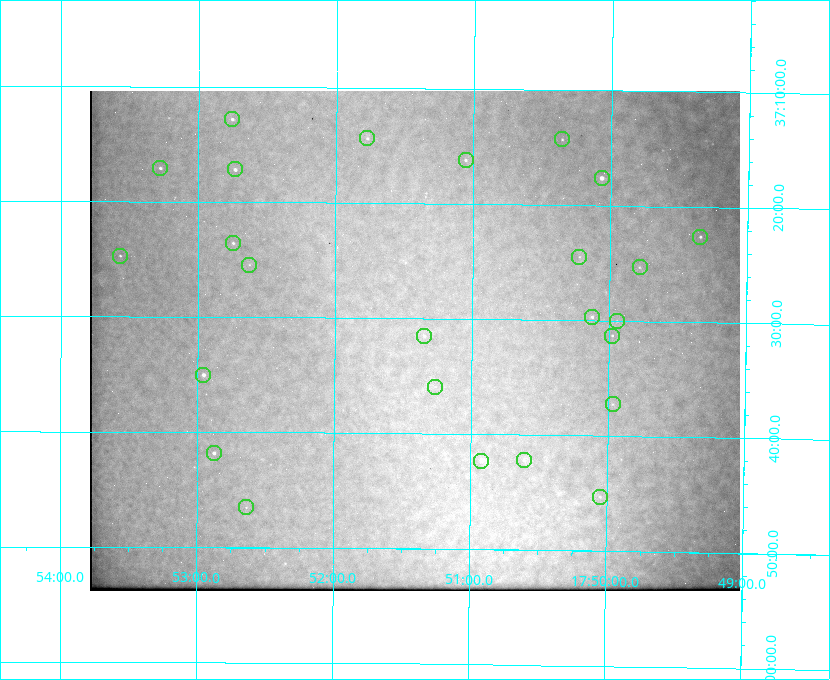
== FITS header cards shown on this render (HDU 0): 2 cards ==
NAXIS1  =                  650 / Width of table row in bytes
NAXIS2  =                  500 / Number of rows in table

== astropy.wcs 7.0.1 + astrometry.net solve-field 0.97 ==
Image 650 x 500 px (HDU 0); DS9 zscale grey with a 90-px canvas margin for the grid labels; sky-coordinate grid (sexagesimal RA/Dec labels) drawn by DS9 from the SOLVED WCS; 25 Tycho-2 reference stars matched to detected sources circled (green)
Header WCS: none
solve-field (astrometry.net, Tycho-2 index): SOLVED blind (the file carries no WCS)
Solved WCS: RA---TAN-SIP/DEC--TAN-SIP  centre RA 17:51:25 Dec +37:32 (267.85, +37.53 deg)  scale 5.21 arcsec/px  FOV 56.4' x 43.4'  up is +179 deg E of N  parity flipped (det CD > 0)
(file carries no celestial WCS; the grid is the blind solution)
Tycho-2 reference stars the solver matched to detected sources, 25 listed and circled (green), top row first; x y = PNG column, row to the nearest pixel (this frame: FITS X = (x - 90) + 1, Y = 500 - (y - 91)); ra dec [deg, ICRS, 3 dp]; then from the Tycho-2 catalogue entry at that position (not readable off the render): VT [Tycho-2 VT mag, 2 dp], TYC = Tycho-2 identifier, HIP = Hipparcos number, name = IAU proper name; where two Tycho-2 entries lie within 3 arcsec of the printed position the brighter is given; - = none
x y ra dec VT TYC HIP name
232 119 268.189 +37.213 9.71 2620-542-1 - -
367 138 267.943 +37.240 10.39 2620-505-1 - -
562 139 267.589 +37.238 11.09 2619-212-1 - -
466 160 267.764 +37.270 10.17 2620-784-1 - -
160 168 268.319 +37.285 9.88 2620-536-1 - -
235 169 268.183 +37.286 8.98 2620-786-1 87506 -
602 178 267.517 +37.293 8.96 2619-379-1 - -
700 237 267.335 +37.377 10.60 2619-634-1 - -
233 243 268.186 +37.393 10.44 2620-175-1 - -
120 256 268.392 +37.412 10.60 2620-800-1 - -
579 257 267.555 +37.408 11.50 2619-358-1 - -
249 265 268.156 +37.424 11.25 2620-712-1 - -
640 267 267.445 +37.422 11.17 2619-451-1 - -
592 317 267.531 +37.495 10.07 2619-274-1 - -
617 321 267.485 +37.500 11.33 2619-40-1 - -
424 336 267.836 +37.525 9.96 3089-889-1 - -
612 336 267.494 +37.522 10.35 3088-270-1 - -
203 375 268.239 +37.584 8.64 3089-755-1 - -
435 387 267.815 +37.598 11.54 3089-1081-1 - -
613 404 267.491 +37.621 11.40 3088-1284-1 - -
214 453 268.219 +37.697 8.93 3089-671-1 - -
524 460 267.652 +37.703 11.04 3089-693-1 - -
481 461 267.730 +37.705 8.13 3089-1203-1 87349 -
600 497 267.512 +37.755 10.10 3089-2332-1 - -
246 507 268.159 +37.775 11.22 3089-2245-1 - -